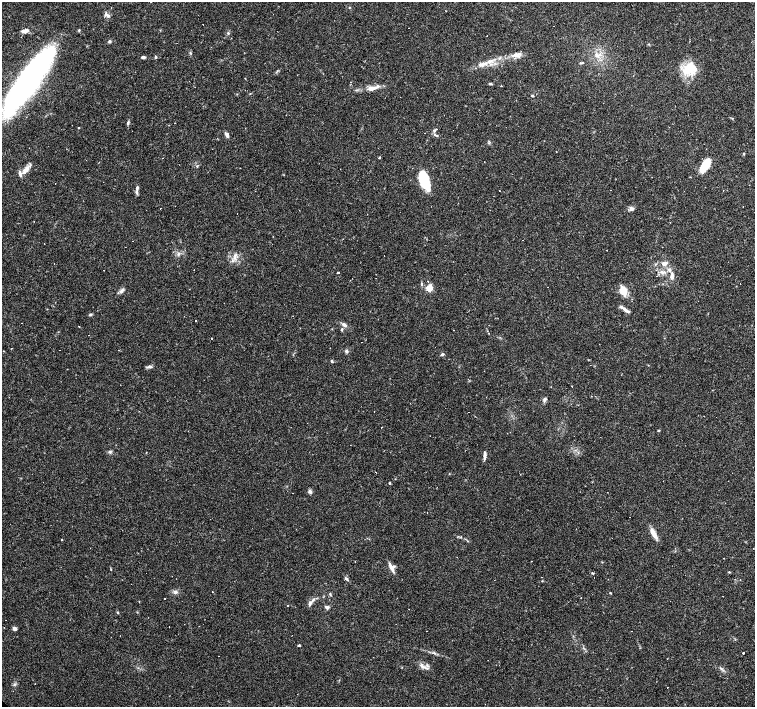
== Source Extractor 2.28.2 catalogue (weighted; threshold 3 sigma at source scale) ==
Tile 10 of 4 x 4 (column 2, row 3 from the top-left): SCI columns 1506-3010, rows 1563-2972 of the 6021 x 6009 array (HDU 1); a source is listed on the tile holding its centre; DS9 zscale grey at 2 x 2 block average (1 PNG px = mean of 2 x 2 image px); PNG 757 x 709 px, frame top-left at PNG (2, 2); no overlay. Shown black and unused: <1% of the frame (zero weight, under 2 of 3 exposures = <1% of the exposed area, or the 3 px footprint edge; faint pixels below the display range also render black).
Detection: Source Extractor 2.28.2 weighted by HDU 2 'WHT'; one run over the whole footprint, this tile lists its part. Background 0.0388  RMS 0.0031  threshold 0.0141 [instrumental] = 3 sigma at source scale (4.5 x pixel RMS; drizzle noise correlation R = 1.50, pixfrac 1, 0.0396/0.0396 arcsec/px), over >= 5 px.
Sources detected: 161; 2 inside a brighter object's white glare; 49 cosmic-ray / hot-pixel residue — not listed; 10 inside a brighter listed object's ellipse — not listed separately; the other 100 listed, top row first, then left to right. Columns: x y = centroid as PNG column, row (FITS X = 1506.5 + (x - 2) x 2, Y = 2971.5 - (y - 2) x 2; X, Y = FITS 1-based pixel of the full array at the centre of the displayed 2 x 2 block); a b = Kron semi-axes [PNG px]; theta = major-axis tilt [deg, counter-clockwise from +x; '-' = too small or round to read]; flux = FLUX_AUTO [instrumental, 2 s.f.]
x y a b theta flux
349 7 3 2 - 0.41
446 11 2 2 - 0.38
108 16 7 4 -27 1.9
79 30 4 2 - 0.62
25 31 8 4 11 3.8
228 33 4 3 - 0.84
487 36 2 2 - 0.2
109 41 4 3 - 1.2
190 53 4 2 - 0.62
517 54 13 5 11 4.3
596 55 7 5 -59 3.3
143 57 4 3 - 1.9
156 57 4 3 - 0.85
499 58 3 2 - 0.73
582 63 4 3 - 0.73
482 64 15 6 13 6.6
689 68 19 14 50 17
245 78 2 2 - 0.29
26 82 62 14 55 320
490 84 5 2 - 0.86
501 86 2 2 - 0.36
195 87 2 2 - 0.24
373 88 18 5 14 6.5
532 96 3 2 - 1.2
732 118 3 2 - 0.45
128 123 5 3 - 1.1
175 123 2 2 - 0.55
79 128 3 2 - 0.43
435 130 4 4 - 1.1
227 134 7 4 -62 2.1
435 135 4 3 - 1.1
556 152 2 2 - 0.28
743 154 3 2 - 0.46
379 157 3 2 - 0.54
86 160 2 2 - 0.36
705 163 17 6 48 10
197 166 3 3 - 0.7
27 169 8 6 67 3.8
20 173 9 3 -76 2.2
424 181 19 8 -72 28
55 183 2 2 - 0.23
137 188 6 4 84 1.6
499 191 2 2 - 0.37
723 191 2 2 - 0.41
743 206 2 2 - 0.41
631 209 5 4 - 2.7
235 256 10 4 69 3
664 263 7 5 -4 3.7
338 272 2 2 - 0.97
662 272 7 4 -11 2.4
672 276 10 4 -85 3.1
421 284 4 2 - 0.73
429 288 3 3 - 32
122 291 8 4 47 2.3
623 291 12 7 -75 7.8
625 309 9 4 -42 2.4
90 315 4 3 - 1
196 321 2 2 - 10
344 325 6 4 -34 2.1
79 327 2 2 - 1.1
342 329 4 3 - 1
212 338 2 2 - 0.61
362 342 2 2 - 0.26
346 351 4 4 - 1.5
442 354 4 3 - 1.2
332 361 4 3 - 0.86
149 367 8 3 7 1.7
572 386 2 2 - 0.7
544 399 6 4 69 1.7
374 412 2 2 - 2.5
658 430 3 2 - 0.5
110 452 4 4 - 1.2
485 456 10 3 87 2.5
376 472 2 2 - 0.57
390 483 3 3 - 0.66
310 492 6 4 -49 1.7
653 533 11 5 -58 6.9
62 540 2 2 - 0.58
753 548 2 2 - 0.54
391 568 14 4 -66 3.8
111 569 2 2 - 0.37
729 572 3 2 - 0.49
146 573 2 2 - 0.34
593 573 3 2 - 0.53
346 579 5 3 - 1.4
175 592 6 4 26 1.8
610 593 3 2 - 0.47
581 597 2 2 - 0.48
310 603 8 4 59 2.4
287 605 2 2 - 0.58
327 607 5 4 - 1.8
117 612 3 2 - 0.56
14 628 5 4 - 1.8
426 631 2 2 - 0.26
631 631 2 2 - 0.32
299 645 4 3 - 0.68
743 653 2 2 - 2.3
219 656 2 2 - 0.78
422 666 12 5 -34 3.6
721 668 4 2 - 0.93
Diffuse or blended objects may show on this block-average render without a row.